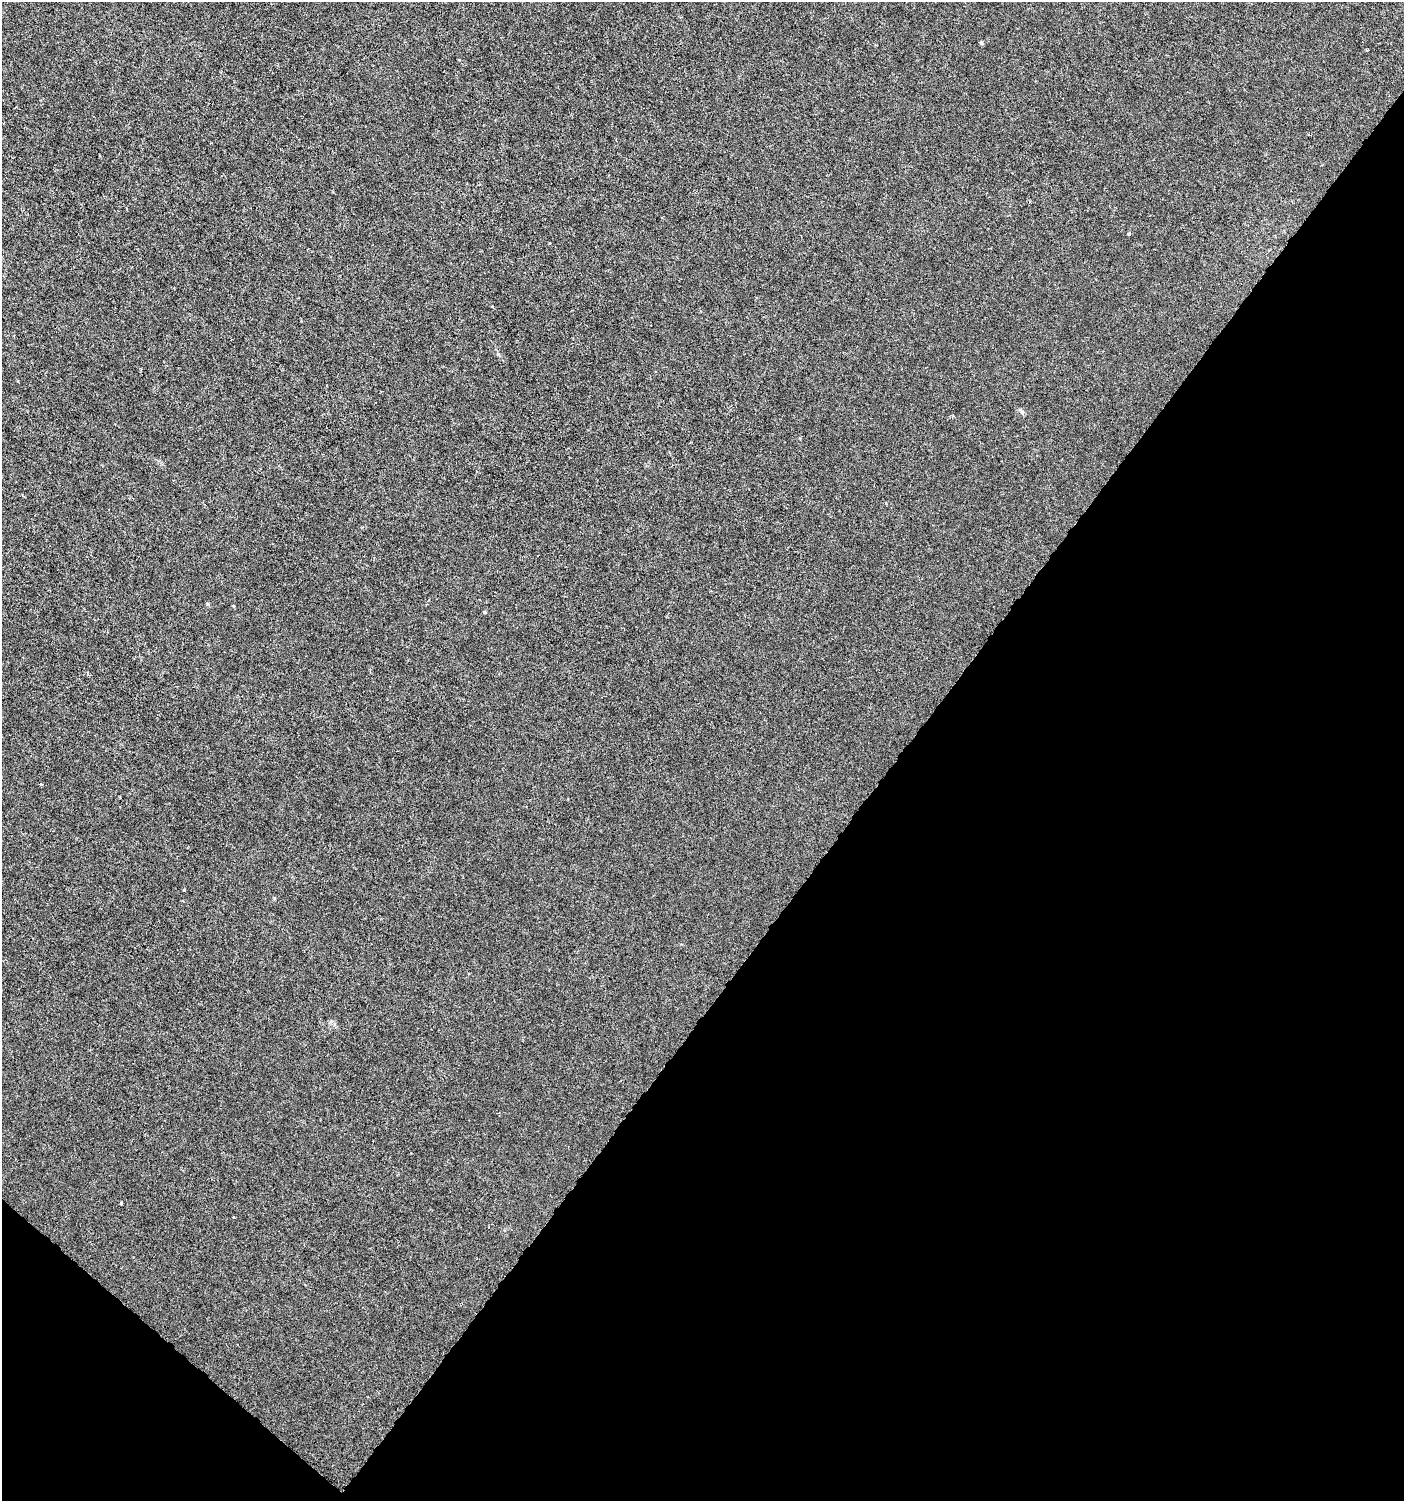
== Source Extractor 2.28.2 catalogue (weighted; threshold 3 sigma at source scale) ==
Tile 15 of 4 x 4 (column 3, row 4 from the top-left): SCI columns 2981-4382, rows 6-1504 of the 6026 x 6000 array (HDU 1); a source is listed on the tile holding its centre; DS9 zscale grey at full resolution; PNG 1406 x 1503 px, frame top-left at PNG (2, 2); no overlay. Shown black and unused: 38% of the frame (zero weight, under 3 of 6 exposures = <1% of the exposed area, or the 3 px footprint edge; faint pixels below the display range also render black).
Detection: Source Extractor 2.28.2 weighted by HDU 2 'WHT'; one run over the whole footprint, this tile lists its part. Background -1.05e-05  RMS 0.0012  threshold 0.00501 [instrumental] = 3 sigma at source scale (4.09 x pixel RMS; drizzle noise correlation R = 1.36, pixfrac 0.8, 0.0396/0.0396 arcsec/px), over >= 5 px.
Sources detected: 9; all 9 listed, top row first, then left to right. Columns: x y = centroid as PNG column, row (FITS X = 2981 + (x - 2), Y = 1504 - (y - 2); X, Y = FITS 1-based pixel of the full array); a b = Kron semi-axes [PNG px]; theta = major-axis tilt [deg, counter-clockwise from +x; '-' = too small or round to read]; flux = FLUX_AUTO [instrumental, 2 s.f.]
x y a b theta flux
981 43 6 3 -18 0.13
221 72 3 3 - 0.081
1129 234 4 3 - 0.18
492 306 5 3 - 0.093
1022 411 9 5 -46 0.26
208 604 4 4 - 0.17
233 606 4 4 - 0.11
484 612 3 3 - 0.25
121 1203 4 2 - 0.24